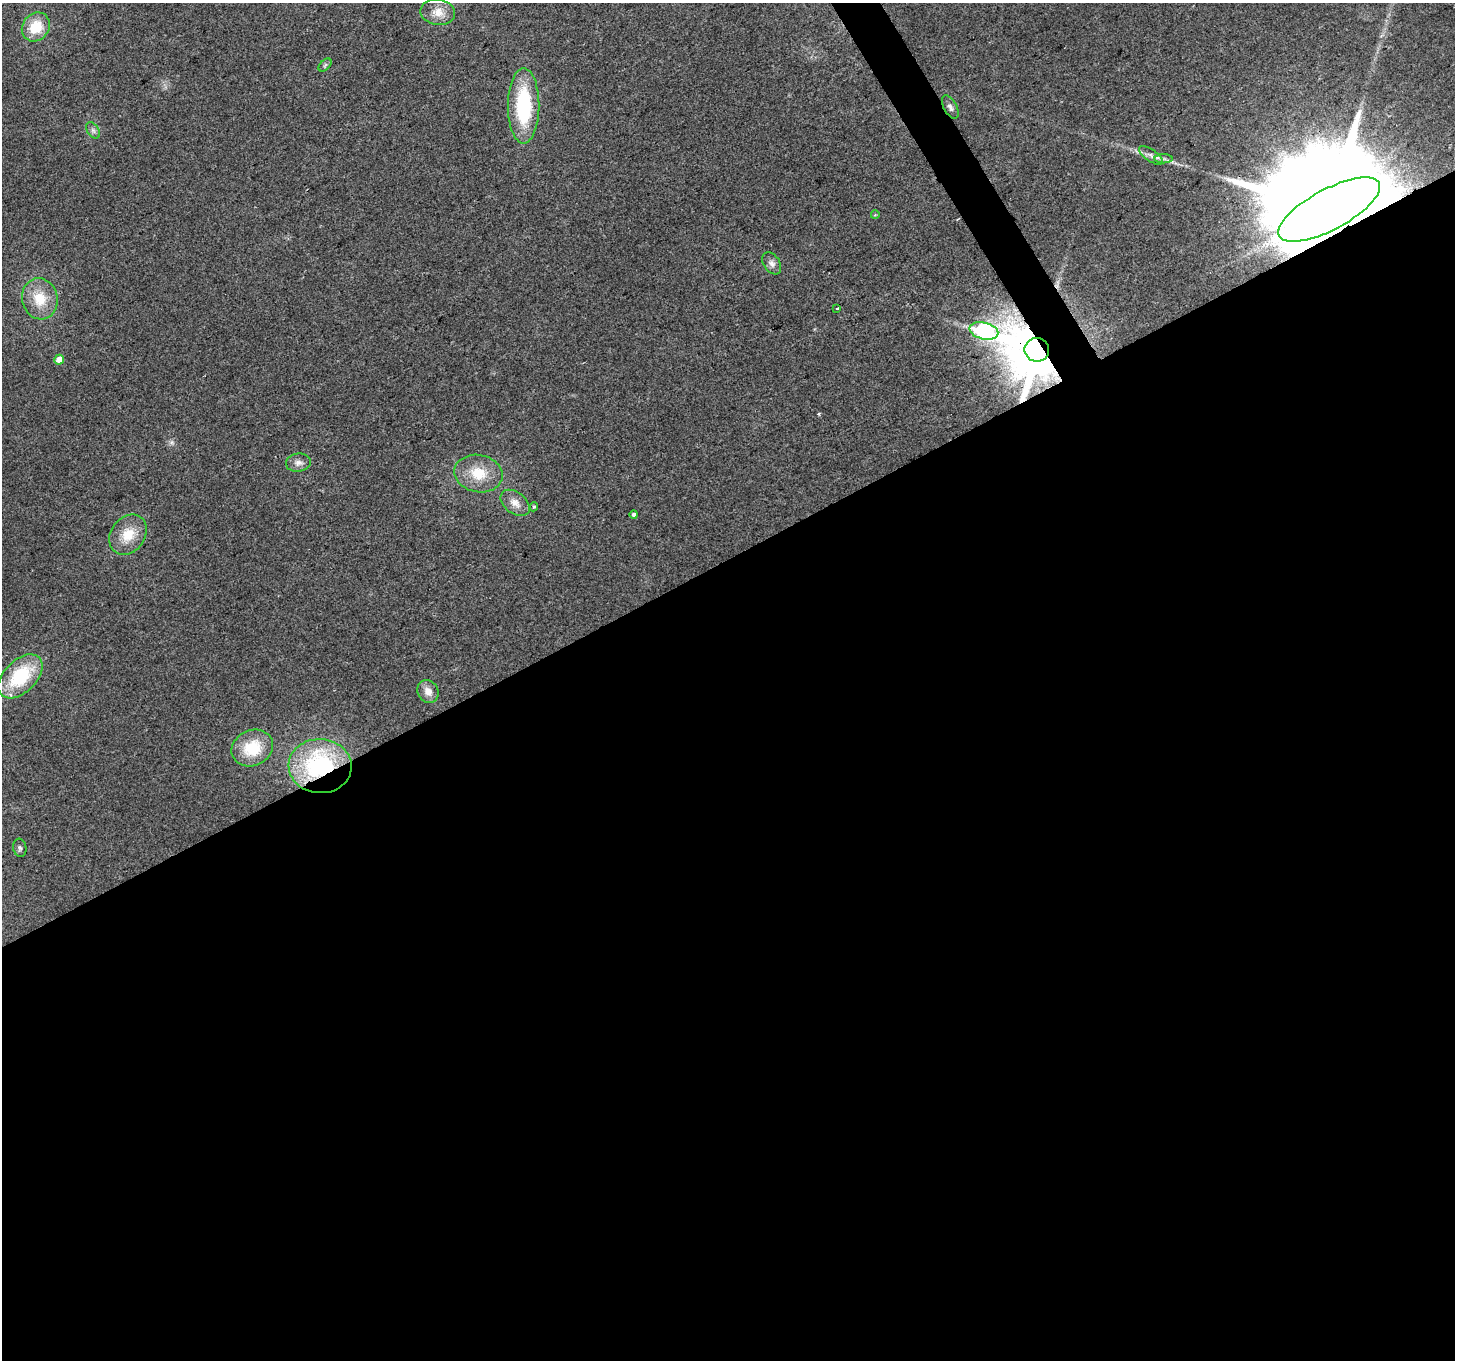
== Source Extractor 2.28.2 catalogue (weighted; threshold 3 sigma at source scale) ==
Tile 15 of 4 x 4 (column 3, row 4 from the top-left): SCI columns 2906-4358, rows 108-1465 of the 5813 x 5705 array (HDU 1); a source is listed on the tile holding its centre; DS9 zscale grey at full resolution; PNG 1457 x 1362 px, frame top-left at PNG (2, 3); each listed source drawn as its Kron ellipse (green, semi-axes under 4 px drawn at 4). Shown black and unused: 60% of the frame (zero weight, under 2 of 3 exposures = <1% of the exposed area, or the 3 px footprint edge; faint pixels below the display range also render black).
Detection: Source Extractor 2.28.2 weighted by HDU 2 'WHT'; one run over the whole footprint, this tile lists its part. Background 0.035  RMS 0.0064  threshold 0.0286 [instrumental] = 3 sigma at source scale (4.5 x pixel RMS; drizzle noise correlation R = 1.50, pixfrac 1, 0.0396/0.0396 arcsec/px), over >= 5 px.
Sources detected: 28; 1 cosmic-ray / hot-pixel residue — neither listed nor drawn; the other 27 listed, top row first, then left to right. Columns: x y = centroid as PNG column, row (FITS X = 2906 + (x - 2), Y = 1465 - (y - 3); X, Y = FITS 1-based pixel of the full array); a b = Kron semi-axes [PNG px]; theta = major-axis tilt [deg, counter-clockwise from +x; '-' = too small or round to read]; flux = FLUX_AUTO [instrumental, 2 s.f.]
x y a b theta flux
438 12 17 13 -9 8
36 27 15 13 51 17
325 65 8 4 45 1.2
524 106 37 15 90 55
950 107 13 6 -61 2.6
93 130 9 5 -54 2.1
1151 155 14 6 -35 3.1
1163 159 9 4 0 2
1329 210 57 20 28 51000
875 215 4 3 - 0.59
772 263 12 8 -56 3.3
40 299 20 18 -77 18
837 308 3 2 - 0.83
984 331 15 8 -14 160
1037 350 12 12 - 6100
59 360 5 4 - 8
298 463 12 9 8 3.9
478 474 24 18 -11 18
515 503 16 10 -37 6.1
534 507 4 4 - 0.93
634 514 4 4 - 2
128 535 21 17 53 15
20 676 27 16 45 41
428 691 12 10 -60 5.9
252 748 21 17 26 25
320 766 31 27 -4 78
20 848 9 6 -80 1.6
Overlapping masked pixels (flux is a lower limit): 3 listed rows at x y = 1329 210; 1037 350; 320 766